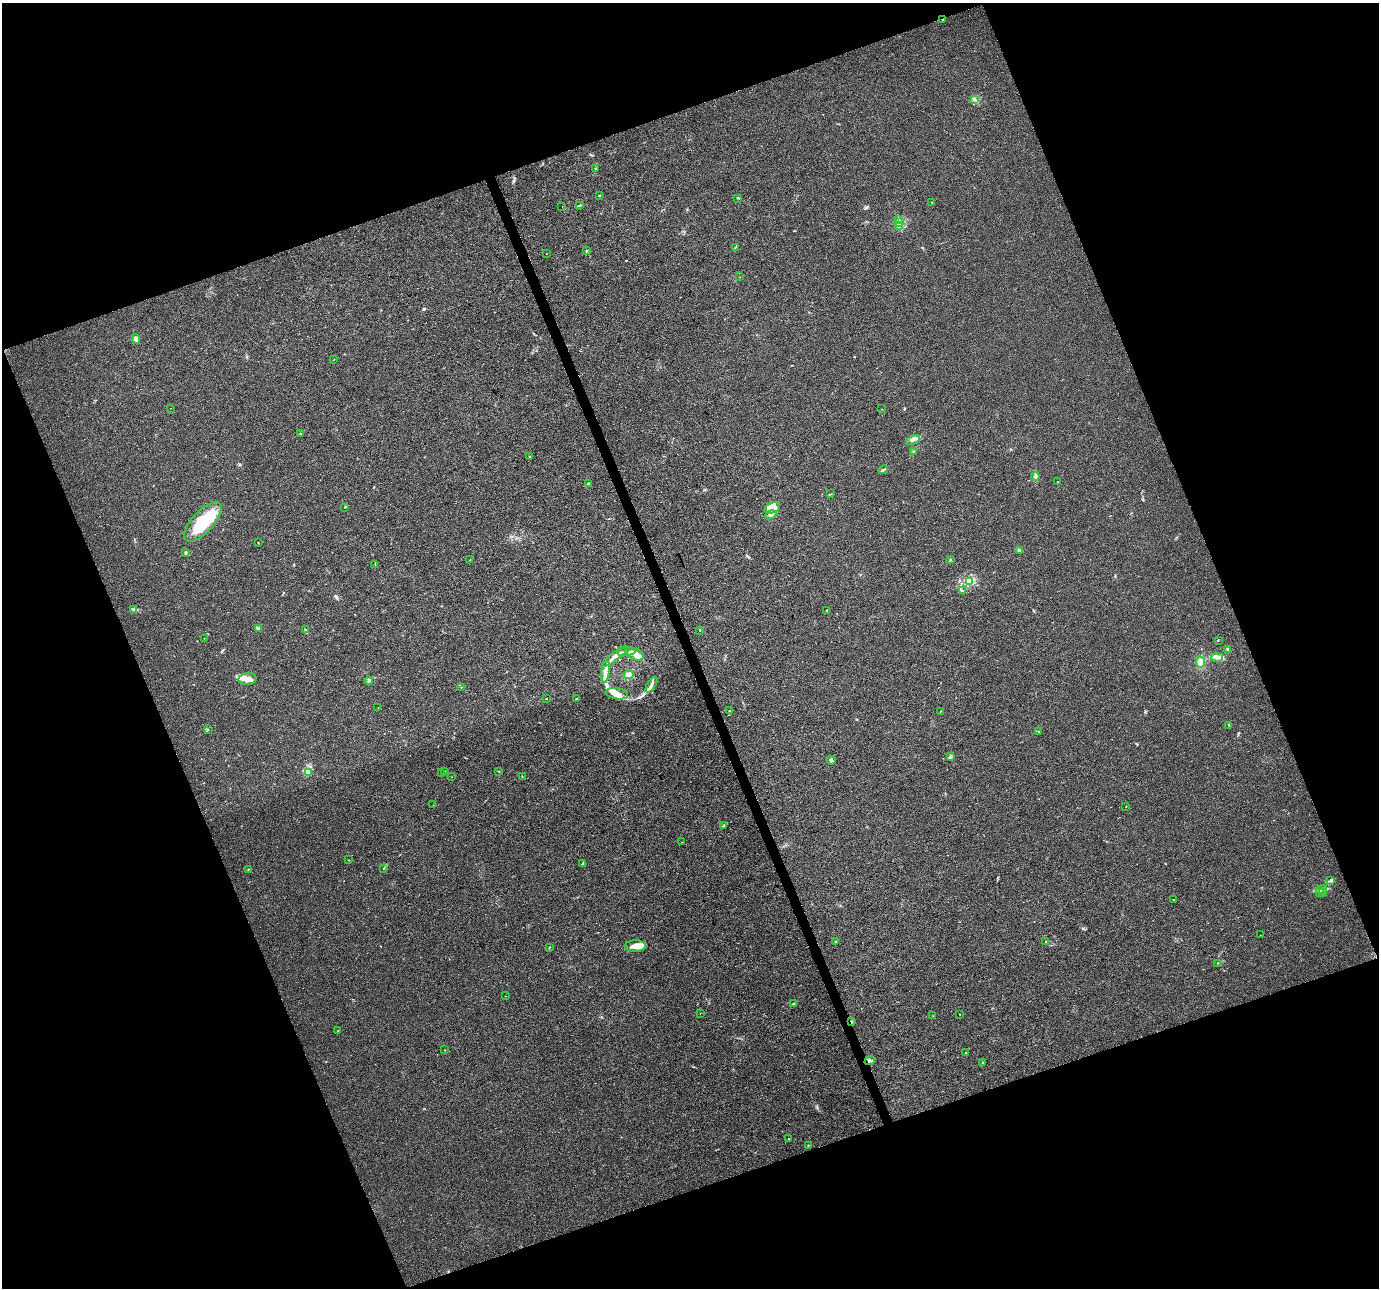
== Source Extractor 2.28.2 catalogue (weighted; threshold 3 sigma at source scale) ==
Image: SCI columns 3-5509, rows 132-5274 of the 5509 x 5350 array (HDU 1 of 3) = the unmasked area's bounding box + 8 px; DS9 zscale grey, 4 x 4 block average (1 PNG px = mean of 4 x 4 image px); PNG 1381 x 1290 px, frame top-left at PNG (2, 3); each listed source drawn as its Kron ellipse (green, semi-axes under 4 px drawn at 4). Shown black and unused: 41% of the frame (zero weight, under 3 of 4 exposures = <1% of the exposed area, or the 3 px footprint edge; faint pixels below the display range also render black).
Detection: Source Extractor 2.28.2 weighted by HDU 2 'WHT'. Background 0.011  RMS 0.003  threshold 0.0136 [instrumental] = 3 sigma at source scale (4.5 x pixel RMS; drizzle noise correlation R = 1.50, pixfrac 1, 0.0396/0.0396 arcsec/px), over >= 5 px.
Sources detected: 130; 4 inside a brighter object's white glare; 2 cosmic-ray / hot-pixel residue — neither listed nor drawn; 1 coinciding with a brighter row at this scale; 15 inside a brighter listed object's ellipse — not listed separately; the other 108 listed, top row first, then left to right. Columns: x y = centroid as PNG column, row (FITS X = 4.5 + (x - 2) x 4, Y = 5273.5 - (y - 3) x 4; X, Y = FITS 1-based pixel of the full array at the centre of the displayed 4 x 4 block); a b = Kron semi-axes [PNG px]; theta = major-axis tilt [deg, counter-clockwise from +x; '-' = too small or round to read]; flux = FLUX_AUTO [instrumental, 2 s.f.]
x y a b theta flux
942 20 2 2 - 1.6
975 99 2 2 - 1.1
595 169 2 2 - 0.54
599 195 2 2 - 3.3
738 198 2 2 - 1.1
932 202 2 2 - 0.67
580 205 2 2 - 1.2
562 207 2 2 - 2.4
899 220 3 2 - 2.1
899 222 2 2 - 0.81
898 226 2 2 - 1
735 247 2 2 - 0.57
586 250 2 2 - 1.7
547 254 2 2 - 0.49
739 277 2 2 - 0.36
136 339 5 4 - 6.5
333 360 2 2 - 0.31
171 408 2 2 - 0.3
882 409 2 2 - 0.42
301 434 3 2 - 1.2
913 440 7 3 25 5
914 451 3 2 - 1.5
530 456 2 2 - 1.9
883 470 5 2 - 2.6
1035 476 4 3 - 3.3
1057 482 2 2 - 0.63
588 483 2 2 - 4.3
830 494 2 2 - 0.62
345 507 2 2 - 0.8
772 508 8 5 21 13
771 515 6 3 26 5.5
203 522 25 10 48 88
258 543 2 2 - 0.78
1019 550 3 3 - 3.6
186 552 3 2 - 1.3
950 559 2 2 - 1.1
470 560 2 2 - 0.62
375 565 2 2 - 0.49
969 581 2 2 - 1.1
962 591 3 2 - 1.7
134 610 3 2 - 1.7
826 610 2 2 - 0.57
258 628 2 2 - 1.9
305 630 3 2 - 1.4
700 631 2 2 - 0.5
204 638 2 2 - 0.47
1218 640 2 2 - 1
1228 649 3 2 - 1.4
626 652 9 2 7 7.3
636 654 8 5 -19 14
615 656 15 3 38 11
1217 657 6 3 0 6.9
1200 662 5 4 - 9.8
606 672 11 3 82 11
629 675 5 4 - 4.8
248 679 9 5 6 14
369 681 4 3 - 3.6
651 685 8 2 58 5.7
461 687 2 2 - 1
617 694 11 5 -9 16
546 699 2 2 - 2
576 699 2 2 - 5.8
378 708 2 2 - 0.24
730 711 2 2 - 0.58
941 711 2 2 - 0.65
1229 725 2 2 - 1.3
208 730 2 2 - 0.62
1039 731 2 2 - 1.1
951 756 3 2 - 1.9
831 760 5 3 - 3.7
444 771 2 2 - 1.5
499 771 2 2 - 0.58
308 772 2 2 - 1.2
442 774 2 2 - 1.3
522 776 2 2 - 0.63
451 777 2 2 - 0.43
433 805 2 2 - 0.26
1126 806 2 2 - 0.58
724 825 3 2 - 2
682 842 2 2 - 0.43
349 860 2 2 - 0.46
582 864 3 2 - 1.8
383 868 2 2 - 0.65
248 870 2 2 - 0.64
1330 880 3 2 - 2.2
1322 889 5 2 - 3.5
1319 892 3 2 - 2
1322 893 2 2 - 0.74
1173 899 2 2 - 0.49
1260 935 2 2 - 0.54
836 941 3 2 - 1
1046 942 3 2 - 1.6
635 946 11 5 0 16
549 947 2 2 - 0.57
1218 963 2 2 - 0.98
506 996 2 2 - 0.36
793 1004 2 2 - 7.3
700 1013 2 2 - 0.35
960 1014 2 2 - 0.58
933 1016 2 2 - 0.33
852 1022 2 2 - 1.3
338 1031 2 2 - 0.5
444 1050 2 2 - 0.51
965 1052 2 2 - 1.4
870 1061 5 2 - 2.9
983 1063 3 2 - 1.6
788 1138 2 2 - 0.49
808 1145 2 2 - 0.99
Overlapping masked pixels (flux is a lower limit): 2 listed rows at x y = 942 20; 852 1022
Diffuse or blended objects may show on this block-average render without a row.